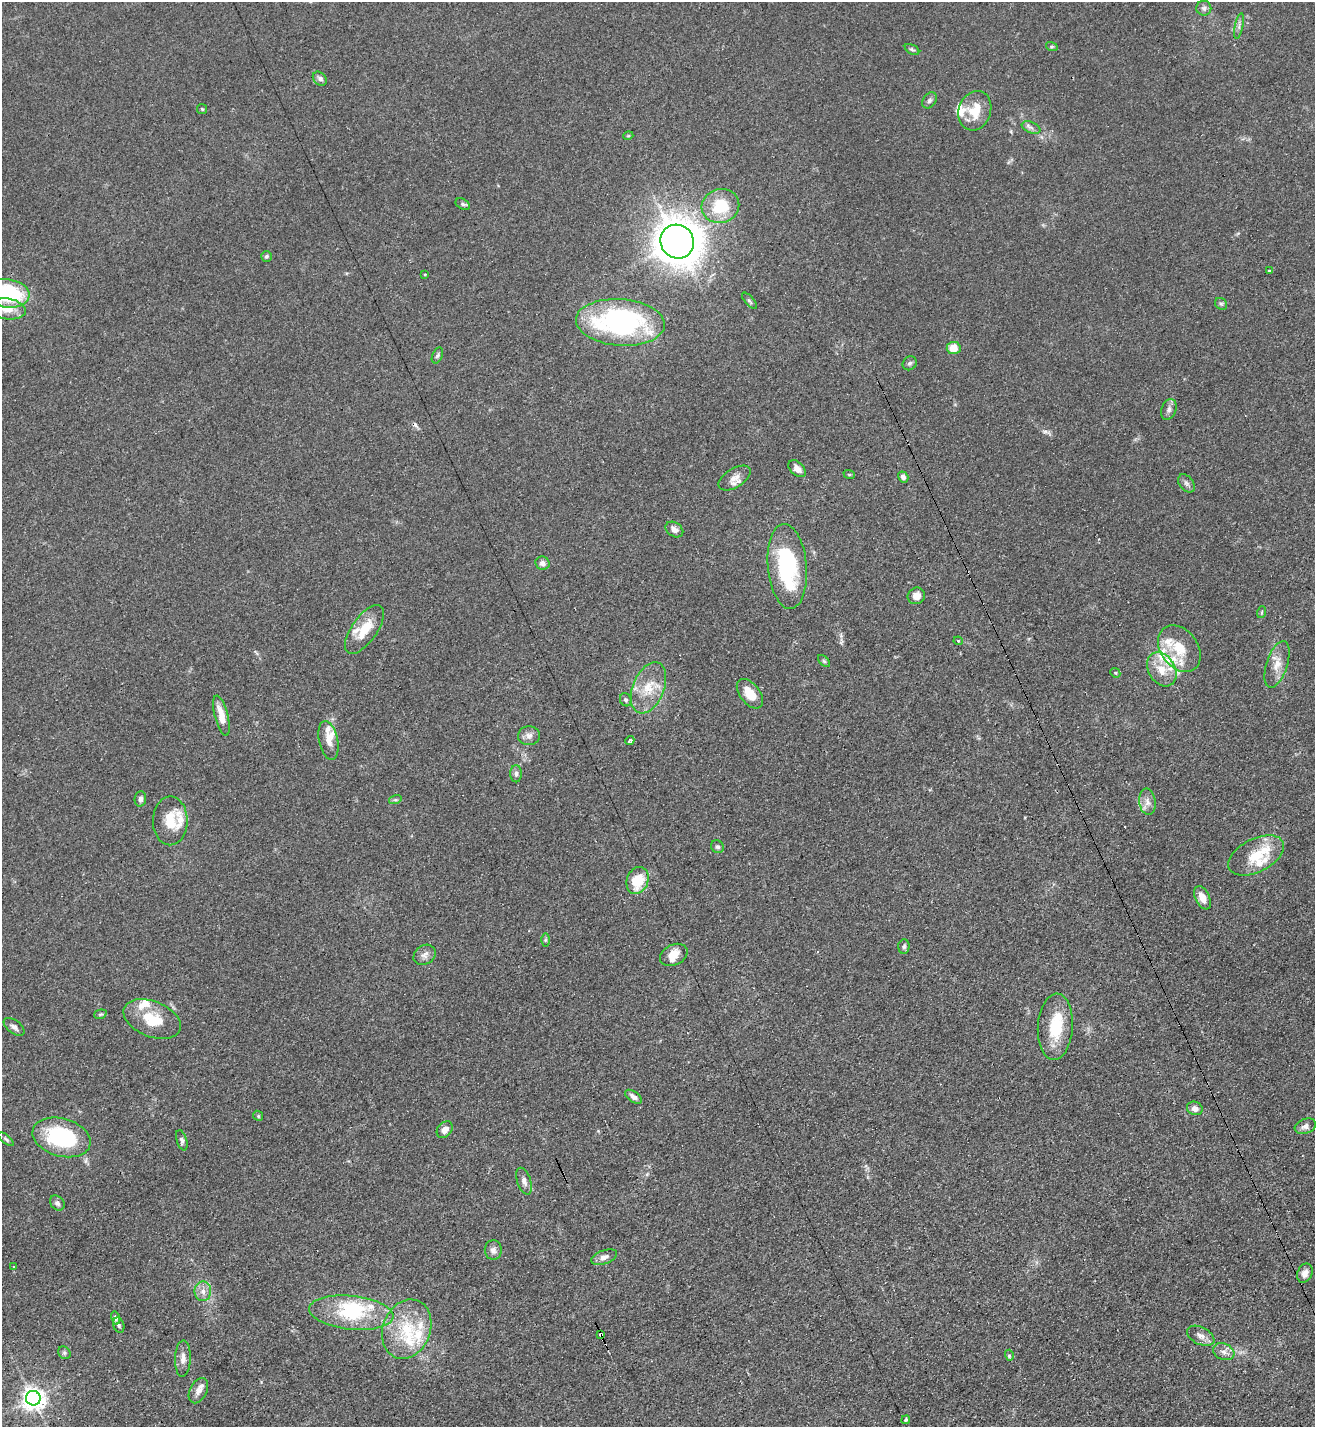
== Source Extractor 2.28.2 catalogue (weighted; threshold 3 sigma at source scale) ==
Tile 6 of 4 x 4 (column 2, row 2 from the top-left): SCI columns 1472-2784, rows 2858-4282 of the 5708 x 5718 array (HDU 1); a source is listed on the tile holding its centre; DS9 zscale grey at full resolution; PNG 1317 x 1429 px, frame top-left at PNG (2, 2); each listed source drawn as its Kron ellipse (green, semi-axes under 4 px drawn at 4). Shown black and unused: <1% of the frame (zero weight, under 3 of 4 exposures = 1% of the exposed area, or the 3 px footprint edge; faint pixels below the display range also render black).
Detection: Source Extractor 2.28.2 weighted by HDU 2 'WHT'; one run over the whole footprint, this tile lists its part. Background 0.063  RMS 0.0057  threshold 0.0258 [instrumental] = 3 sigma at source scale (4.5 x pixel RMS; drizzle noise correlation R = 1.50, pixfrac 1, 0.05/0.05 arcsec/px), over >= 5 px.
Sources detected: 116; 2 inside a brighter object's white glare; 2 cosmic-ray / hot-pixel residue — neither listed nor drawn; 18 inside a brighter listed object's ellipse — not listed separately; the other 94 listed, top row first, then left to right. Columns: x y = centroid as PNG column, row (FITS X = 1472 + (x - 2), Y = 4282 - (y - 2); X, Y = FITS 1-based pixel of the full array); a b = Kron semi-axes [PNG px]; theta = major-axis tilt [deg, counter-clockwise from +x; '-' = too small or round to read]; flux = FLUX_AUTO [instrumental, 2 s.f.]
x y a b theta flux
1204 8 7 7 - 1.8
1239 26 13 4 78 1.8
1052 47 6 4 -18 0.8
912 49 8 4 -30 1.1
320 79 8 6 -45 1.9
930 100 9 6 56 1.6
202 109 5 5 - 0.71
975 111 20 16 70 13
1031 127 10 5 -22 2
628 136 5 3 - 0.51
463 204 7 5 -28 1.3
720 206 19 17 14 23
677 242 17 16 - 1100
266 256 5 5 - 1.1
1269 271 3 2 - 0.83
425 274 4 3 - 0.46
8 293 22 14 -7 57
749 301 10 4 -49 1.1
1221 304 6 5 - 1.1
7 309 19 10 -7 8.9
620 322 44 23 -4 110
954 348 7 6 - 8.6
437 355 8 5 66 1.2
910 363 7 6 - 1.4
1169 409 11 7 68 2.3
797 469 10 6 -43 3.6
849 474 6 3 -19 0.6
903 477 6 5 - 2.4
735 478 18 9 31 5
1186 483 10 6 -52 2
674 529 9 7 -33 2.7
542 563 7 6 - 2.4
787 566 42 19 -85 59
916 596 9 8 - 4.8
1262 612 6 3 71 0.7
364 630 28 12 55 13
958 641 4 3 - 0.69
1179 649 25 18 -53 18
824 661 7 4 -45 1
1277 664 24 10 72 7.8
1162 669 18 13 -60 10
1115 673 5 4 - 0.72
648 688 27 15 67 15
750 694 17 10 -52 9.4
626 700 7 5 -62 1.5
221 716 21 6 -75 8
529 736 11 9 5 3.1
329 740 20 9 -77 5.6
630 741 5 3 - 2.7
516 774 8 6 90 1.7
140 799 7 5 84 2.2
395 800 6 4 17 0.98
1147 802 13 8 -83 4
170 821 24 17 89 17
717 847 6 6 - 1.4
1256 855 30 16 27 16
637 880 14 10 69 18
1202 898 12 7 -64 6.6
545 940 6 4 89 0.87
904 946 7 5 88 1.2
425 955 12 9 35 3.3
674 955 14 10 26 7.8
100 1014 6 4 19 0.85
152 1019 30 17 -22 18
14 1027 12 6 -37 2.7
1055 1027 33 17 86 22
633 1097 9 5 -35 2.3
1195 1108 8 6 -22 3.9
258 1116 5 4 - 0.75
1305 1126 11 7 20 2.5
445 1130 9 7 51 3.9
62 1137 30 19 -16 50
6 1139 9 4 -40 1.1
182 1140 10 5 -73 1.5
524 1181 14 7 -72 2.8
57 1203 8 6 -47 1.9
493 1250 10 8 -85 2.9
604 1257 13 6 20 3.3
13 1267 3 3 - 1.3
1305 1273 10 7 67 4.2
203 1291 10 8 88 3.8
351 1313 42 17 -6 34
115 1318 7 4 -75 1.5
119 1325 8 5 -70 1.4
407 1329 30 23 69 28
600 1335 3 3 - 26
1201 1336 15 8 -26 3.8
1224 1352 11 8 -22 3.2
64 1353 7 5 -47 1.1
1009 1355 5 4 - 0.97
183 1358 18 8 88 4.2
198 1391 13 8 62 4.2
33 1398 7 7 - 450
906 1420 4 3 - 0.75
Overlapping masked pixels (flux is a lower limit): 1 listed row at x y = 600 1335
Isophote crosses this tile's border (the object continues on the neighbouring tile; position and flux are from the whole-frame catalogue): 2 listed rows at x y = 8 293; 7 309